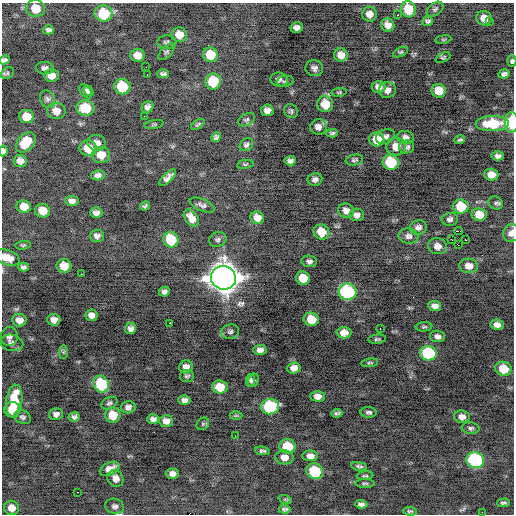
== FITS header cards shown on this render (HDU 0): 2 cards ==
NAXIS1  =                  512 / Axis length
NAXIS2  =                  512 / Axis length

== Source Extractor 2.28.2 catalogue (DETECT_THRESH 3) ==
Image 512 x 512 px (HDU 0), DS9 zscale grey, 1 PNG px = 1 image px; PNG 516 x 516 px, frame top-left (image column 1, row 512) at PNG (2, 3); each listed source drawn as its Kron ellipse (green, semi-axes under 4 px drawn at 4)
Background -0.546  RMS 0.83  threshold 2.49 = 3 sigma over >= 5 px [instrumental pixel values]
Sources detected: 186; all 186 listed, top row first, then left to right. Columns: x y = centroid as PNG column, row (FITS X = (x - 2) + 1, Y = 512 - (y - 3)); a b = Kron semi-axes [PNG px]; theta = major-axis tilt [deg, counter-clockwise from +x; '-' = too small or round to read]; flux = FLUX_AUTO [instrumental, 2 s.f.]
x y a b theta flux
35 9 9 8 - 950
408 9 8 7 - 1500
435 9 9 6 38 130
104 13 9 8 - 2400
369 14 7 7 - 400
398 15 3 2 - 120
484 18 8 7 - 540
428 21 5 5 - 140
490 22 2 2 - 29
388 25 7 6 - 410
297 28 6 5 - 220
48 30 5 4 - 150
179 35 8 7 - 710
443 39 8 4 8 70
167 42 9 6 2 140
167 52 10 5 48 150
401 52 8 4 26 82
138 55 7 6 - 570
210 55 7 7 - 1400
341 55 7 6 - 490
443 57 8 4 25 85
4 60 5 4 - 150
512 61 5 4 - 110
146 67 2 2 - 130
45 68 9 6 -5 190
314 68 9 8 - 240
7 73 7 5 38 110
163 74 6 4 0 130
504 74 6 4 9 160
51 75 7 6 - 490
147 75 3 2 - 86
279 80 9 7 -6 180
213 81 8 8 - 1800
285 81 8 5 8 120
122 87 8 7 - 2000
378 87 7 6 - 320
387 90 8 8 - 310
86 91 8 5 -51 190
88 91 6 3 -52 120
439 91 7 7 - 880
339 92 7 4 9 74
47 99 9 7 -62 190
325 104 8 8 - 1200
147 107 6 5 - 200
85 108 9 7 -3 1400
267 110 6 6 - 300
56 111 9 8 - 520
291 111 7 6 - 130
27 116 7 6 - 900
144 116 2 2 - 51
246 120 9 6 28 130
511 122 10 7 89 1900
154 124 10 4 11 79
198 124 8 3 34 89
492 124 16 7 2 2100
318 127 8 7 - 320
332 133 6 4 3 110
216 137 5 4 - 130
385 137 10 7 24 210
405 137 8 6 -5 260
377 139 7 7 - 1100
460 140 5 3 - 91
26 142 12 8 46 1400
97 143 9 8 - 380
246 145 7 6 - 150
396 146 10 9 - 690
407 147 8 6 10 170
88 148 9 8 - 1100
3 151 5 4 - 240
101 155 9 8 - 810
498 156 6 4 3 190
354 160 9 5 13 130
20 161 7 6 - 380
290 161 5 4 - 170
391 162 8 7 - 2500
245 164 8 4 10 78
98 175 7 5 11 210
491 175 7 6 - 600
168 178 11 4 44 260
315 179 7 6 - 220
72 201 6 5 - 260
496 203 7 6 - 130
202 205 13 5 -23 180
145 206 5 3 - 91
24 207 7 6 - 670
461 207 8 7 - 1500
346 210 8 7 - 340
42 211 7 6 - 820
96 213 6 5 - 240
356 215 7 6 - 250
479 215 7 6 - 920
191 218 10 6 -53 500
257 218 7 6 - 510
450 219 8 6 10 200
418 227 8 7 - 220
458 231 4 2 - 5000
321 232 8 7 - 990
511 233 9 8 - 320
97 236 7 6 - 200
408 236 10 7 -11 230
451 239 3 2 - 870
171 240 8 7 - 2100
218 240 9 7 14 150
465 240 3 2 - 160
23 245 8 4 7 80
458 245 3 2 - 10000
437 246 9 8 - 400
7 258 12 7 -19 710
309 261 8 6 -6 170
64 266 7 7 - 940
469 266 9 7 -3 480
23 267 5 4 - 140
81 274 2 2 - 100
223 278 12 11 - 82000
303 278 7 6 - 1000
164 292 5 4 - 170
347 292 9 8 - 6600
435 306 6 5 - 270
91 315 6 6 - 310
311 319 7 6 - 1100
19 320 7 6 - 440
54 320 6 6 - 350
170 323 3 2 - 510
497 325 7 5 -10 310
424 327 8 4 5 94
380 328 3 2 - 86
131 329 5 5 - 210
230 332 9 7 16 160
344 333 7 6 - 520
438 336 8 5 -9 220
9 337 9 8 - 220
377 339 9 4 6 110
12 343 11 8 -13 250
260 350 7 5 4 250
63 352 7 4 89 88
428 353 8 7 - 3700
370 363 8 4 9 92
186 367 7 6 - 310
294 368 7 5 6 360
503 369 8 7 - 1100
187 376 7 6 - 120
250 380 7 4 80 120
253 380 7 5 63 120
101 384 9 7 -59 2900
220 387 8 6 -3 1100
317 396 7 5 -2 360
184 400 6 5 - 220
14 401 17 8 85 1700
109 403 8 5 27 130
128 407 7 6 - 220
270 407 9 7 4 4400
12 410 8 7 - 790
369 412 8 5 -5 140
337 413 5 3 - 100
56 414 7 6 - 210
113 415 8 7 - 1100
236 415 6 4 1 77
23 417 9 6 -22 150
74 417 5 4 - 160
462 417 8 6 -3 350
153 419 6 5 - 210
166 421 7 6 - 330
203 424 7 5 46 86
471 428 9 6 -4 140
235 436 2 2 - 170
288 446 8 7 - 1400
262 451 7 4 -6 130
310 456 7 5 -3 350
284 457 9 7 -3 440
475 460 9 8 - 5900
359 466 8 4 -9 130
110 469 10 6 24 490
315 471 8 7 - 2600
172 474 6 5 - 260
365 476 8 4 4 87
115 478 9 7 -52 350
365 483 10 3 0 91
77 492 2 2 - 47
285 499 7 4 -19 77
503 503 6 3 1 100
361 504 6 4 -3 170
115 506 9 7 -15 210
12 508 7 7 - 460
285 509 6 3 -3 120
410 511 7 4 -6 94
482 512 2 2 - 280
At the frame edge (FLAGS 8, measured only in part): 8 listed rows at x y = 408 9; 4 60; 512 61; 511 122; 3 151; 511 233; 7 258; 115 506